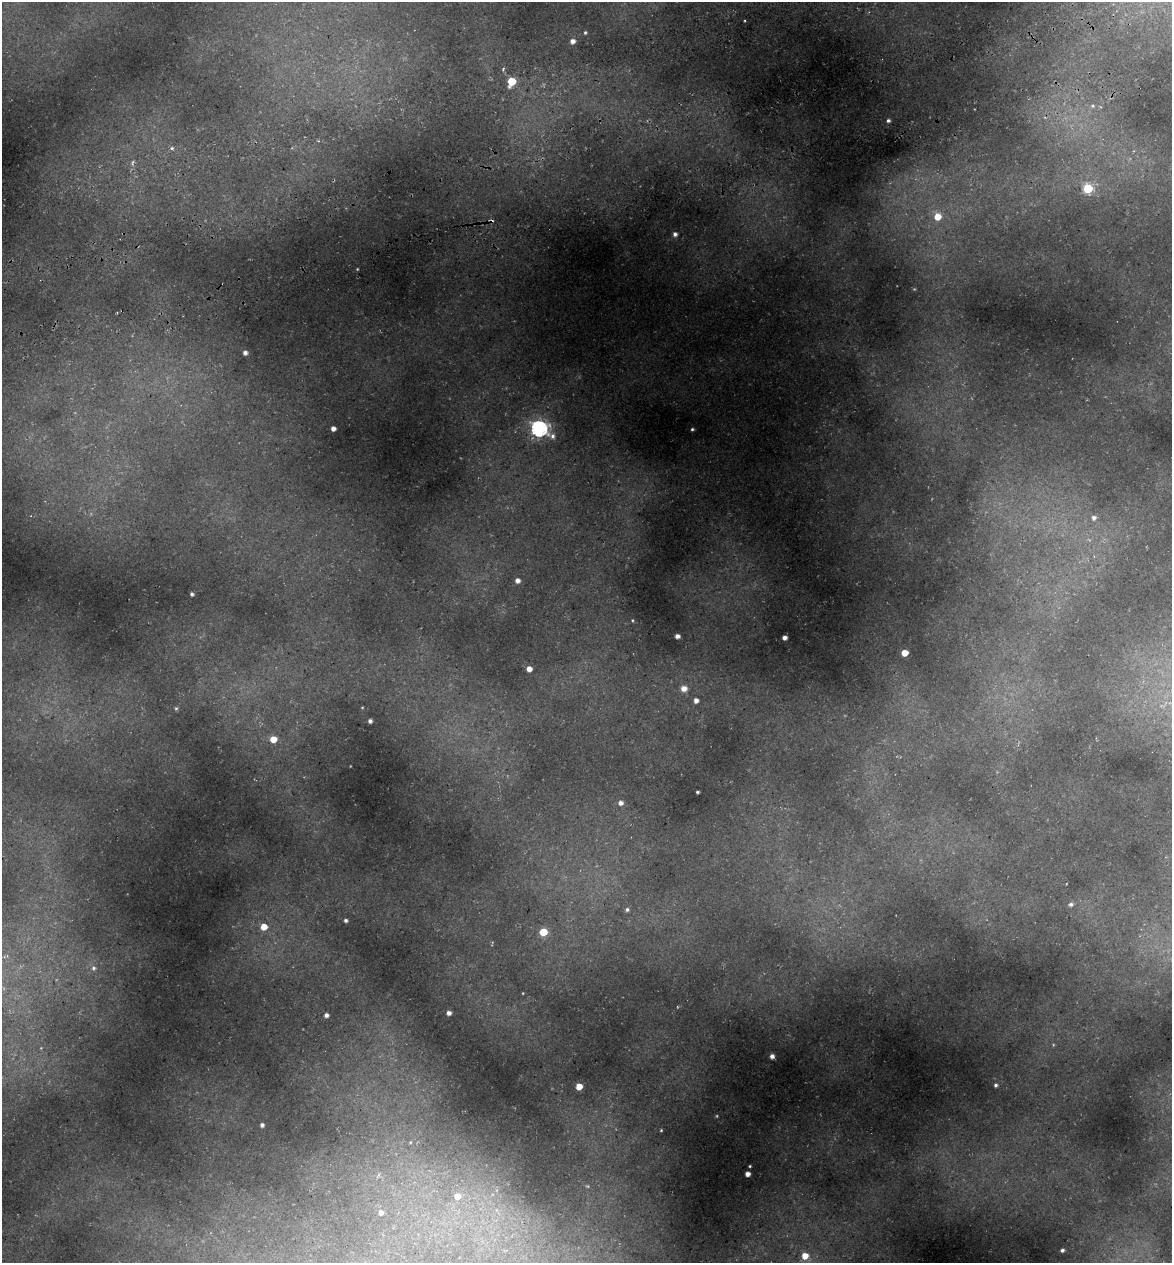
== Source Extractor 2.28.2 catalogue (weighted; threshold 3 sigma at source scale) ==
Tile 10 of 4 x 4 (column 2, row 3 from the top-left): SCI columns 1315-2484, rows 1336-2596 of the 4922 x 5194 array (HDU 1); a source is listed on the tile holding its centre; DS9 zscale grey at full resolution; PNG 1174 x 1265 px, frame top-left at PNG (2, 2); no overlay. Shown black and unused: <1% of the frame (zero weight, under 3 of 5 exposures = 5% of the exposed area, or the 3 px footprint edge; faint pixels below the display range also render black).
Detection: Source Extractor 2.28.2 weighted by HDU 2 'WHT'; one run over the whole footprint, this tile lists its part. Background 0.224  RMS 0.0099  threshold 0.0444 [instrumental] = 3 sigma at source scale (4.5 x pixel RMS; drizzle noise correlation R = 1.50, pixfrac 1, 0.0396/0.0396 arcsec/px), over >= 5 px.
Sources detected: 50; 1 too faint to see at this stretch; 1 cosmic-ray / hot-pixel residue — not listed; the other 48 listed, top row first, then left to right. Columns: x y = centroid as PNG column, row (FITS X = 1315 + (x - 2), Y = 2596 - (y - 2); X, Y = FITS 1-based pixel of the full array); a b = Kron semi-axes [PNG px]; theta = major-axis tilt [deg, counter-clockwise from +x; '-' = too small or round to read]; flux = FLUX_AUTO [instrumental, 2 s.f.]
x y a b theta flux
585 32 4 3 - 1.2
573 41 5 5 - 4.8
512 81 5 5 - 37
1093 106 5 3 - 1.3
888 120 4 4 - 1.9
172 148 5 4 - 1.6
1088 188 5 5 - 57
938 217 6 6 - 15
675 234 5 5 - 3
245 353 4 4 - 3.7
333 428 4 4 - 4.8
539 428 8 6 -23 310
692 429 3 3 - 1.1
1094 518 6 6 - 2.9
518 580 5 5 - 4.4
192 594 4 3 - 1.7
632 620 4 3 - 0.85
677 636 4 4 - 4.4
784 638 4 4 - 4.3
905 653 5 5 - 14
529 669 4 4 - 6.8
684 689 8 7 - 5.9
696 700 5 4 - 4.4
176 708 5 4 - 1.1
370 721 4 4 - 2.8
273 739 6 5 - 15
697 792 3 3 - 1.4
621 803 5 5 - 3.9
1071 904 6 5 - 2.4
627 909 5 4 - 2
346 920 4 3 - 1.9
264 927 6 5 - 13
543 932 5 5 - 25
93 968 7 6 - 2.5
449 1013 4 4 - 4.2
326 1015 4 4 - 3.3
772 1056 4 4 - 3.6
996 1085 3 3 - 1.7
579 1086 5 5 - 14
262 1125 5 4 - 2.3
410 1142 6 5 - 1.6
750 1166 3 2 - 0.83
747 1174 4 4 - 5.1
588 1186 6 5 - 1.8
457 1196 6 5 - 8.4
381 1212 6 5 - 4.3
1062 1250 3 3 - 1.9
805 1256 6 6 - 12